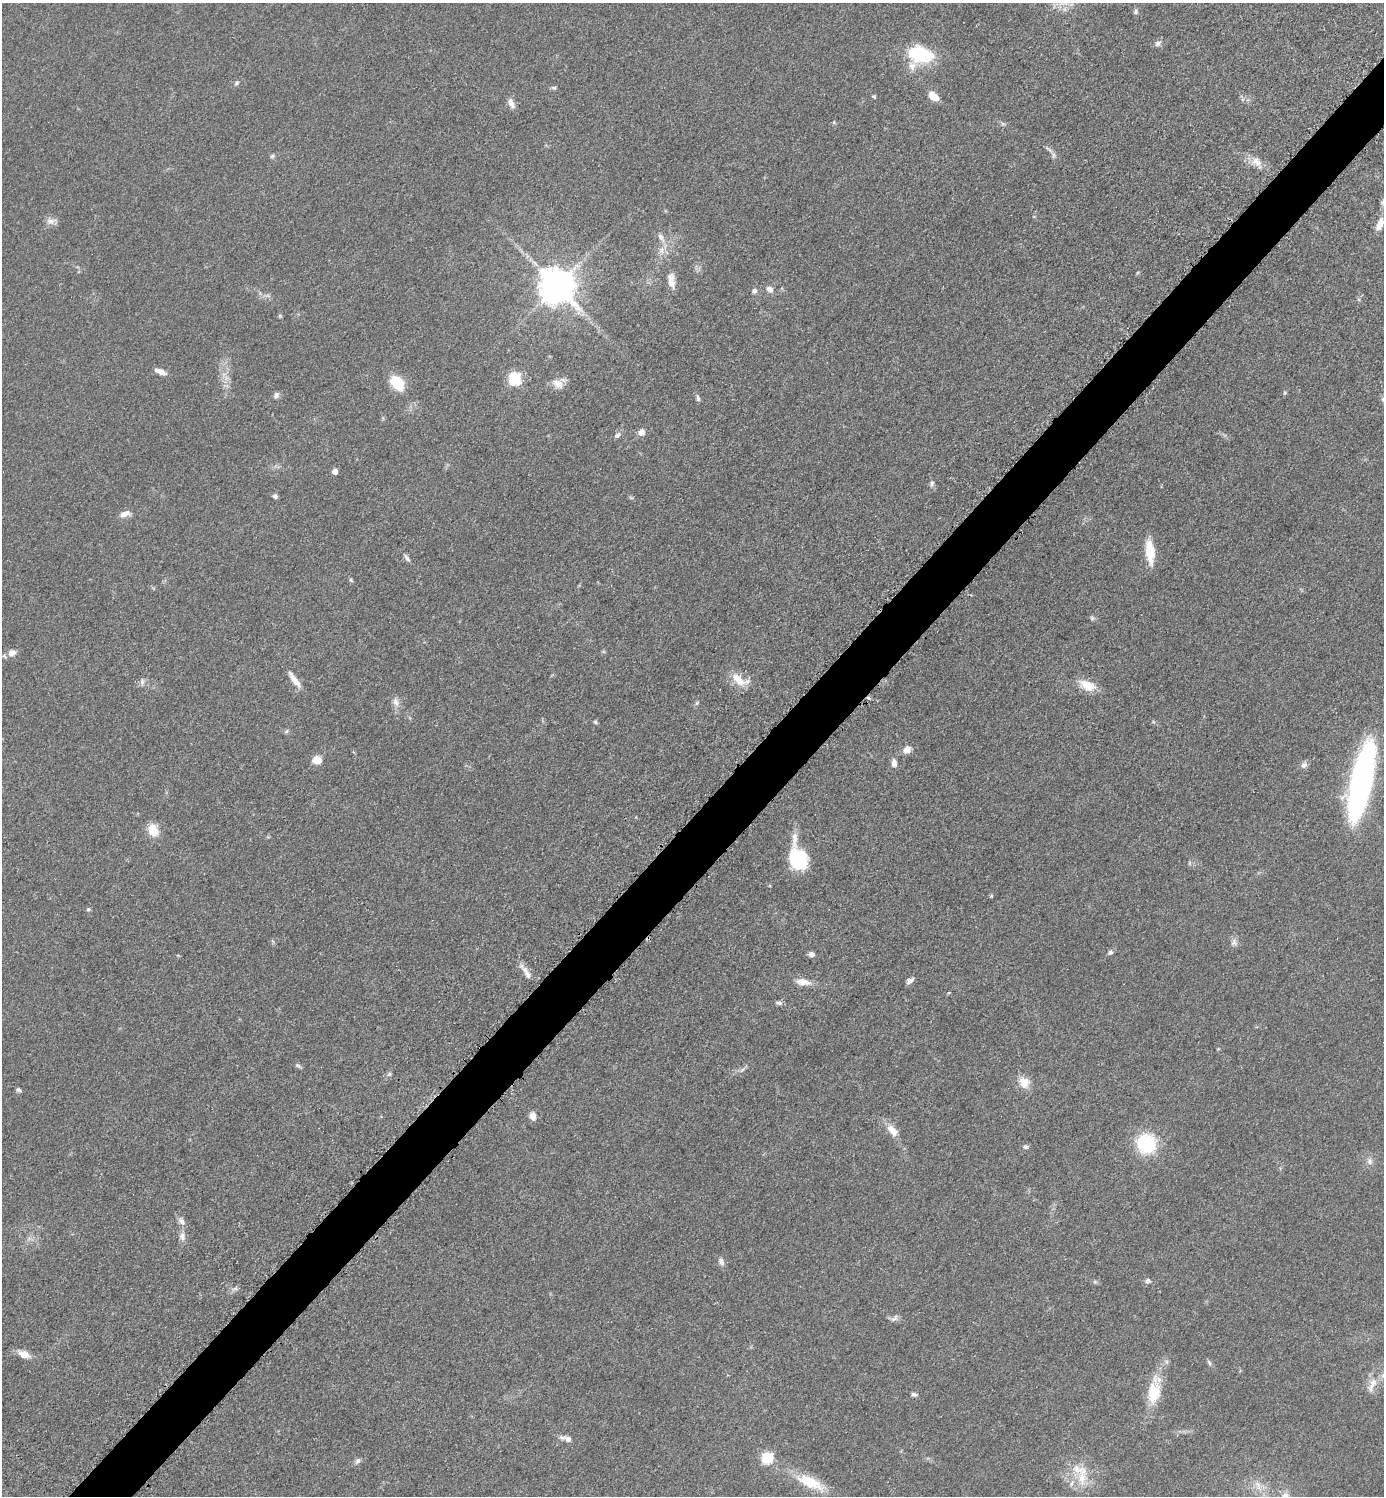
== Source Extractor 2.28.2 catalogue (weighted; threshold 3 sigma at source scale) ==
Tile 7 of 4 x 4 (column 3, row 2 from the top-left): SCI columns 2973-4354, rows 3005-4498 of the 6048 x 6047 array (HDU 1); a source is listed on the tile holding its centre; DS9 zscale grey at full resolution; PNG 1386 x 1498 px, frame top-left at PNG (2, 3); no overlay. Shown black and unused: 4% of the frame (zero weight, under 3 of 5 exposures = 4% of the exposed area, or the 3 px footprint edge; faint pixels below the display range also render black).
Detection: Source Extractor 2.28.2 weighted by HDU 2 'WHT'; one run over the whole footprint, this tile lists its part. Background 0.0493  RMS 0.0053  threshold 0.0237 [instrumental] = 3 sigma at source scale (4.5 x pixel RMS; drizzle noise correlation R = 1.50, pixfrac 1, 0.05/0.05 arcsec/px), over >= 5 px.
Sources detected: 102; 1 inside a brighter object's white glare — not listed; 6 inside a brighter listed object's ellipse — not listed separately; the other 95 listed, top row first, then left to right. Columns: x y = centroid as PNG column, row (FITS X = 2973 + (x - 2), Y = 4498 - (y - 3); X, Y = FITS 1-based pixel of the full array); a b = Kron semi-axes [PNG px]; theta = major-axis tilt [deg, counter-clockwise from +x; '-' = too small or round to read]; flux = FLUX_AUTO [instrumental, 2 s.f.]
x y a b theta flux
1135 12 8 5 84 1.1
1158 43 9 7 34 2
920 54 33 21 -21 25
236 83 6 5 - 1
554 88 8 5 -3 0.96
874 96 5 4 - 0.67
933 96 11 7 -40 5.9
511 103 15 7 -64 3.2
834 122 5 5 - 0.67
1003 124 6 4 -19 0.92
1049 150 14 3 -39 1.4
272 156 7 5 27 0.99
1256 162 15 11 -41 5.5
1383 202 8 7 - 1.4
50 221 13 8 -11 2.9
1380 224 15 7 66 5.6
661 237 14 7 -60 3.1
661 250 12 6 -85 3
672 283 10 8 -66 3.8
557 285 10 10 - 1400
770 289 9 7 -38 2.7
754 291 6 6 - 1.6
280 316 5 4 - 0.7
160 371 14 6 -19 3.4
515 379 6 6 - 62
397 383 14 10 -47 20
558 384 16 11 -38 5
1285 392 5 4 - 0.63
276 395 8 7 - 1.7
698 398 8 5 -81 1.3
641 432 7 6 - 3.7
617 435 11 6 34 1.7
335 471 5 4 - 4
932 483 7 6 - 1.4
275 496 6 5 - 1.4
631 498 6 4 -19 0.68
125 514 13 6 22 3.7
1150 552 26 9 -84 14
407 558 12 5 -52 1.6
351 580 6 4 -71 0.72
1092 618 6 6 - 0.96
12 653 10 8 16 3.7
738 679 24 10 -43 8.8
294 680 23 6 -54 5.5
142 681 8 6 71 1.6
1090 686 16 13 24 6.7
868 698 3 3 - 2.6
396 702 13 8 -71 3.2
697 703 7 4 71 0.81
595 722 6 4 -67 0.8
286 731 7 4 46 0.79
907 750 9 7 47 4
317 760 5 5 - 18
894 763 10 6 -81 2.8
1304 765 10 7 48 2
1361 783 71 17 79 170
153 830 15 11 -68 8.6
798 858 27 15 -75 32
991 896 5 4 - 0.57
88 909 6 4 66 0.83
1234 942 10 8 65 2.2
1110 952 7 6 - 1.3
811 954 6 5 - 2.3
525 970 22 6 -52 4.1
910 981 9 5 32 2.2
803 982 18 9 -8 5.1
779 1003 8 5 -14 1.5
298 1066 9 4 -25 1
742 1070 8 4 45 1.3
389 1074 7 4 45 0.95
1024 1082 15 13 -56 6.6
18 1090 7 5 -33 1.1
533 1116 10 7 -82 3.7
892 1130 17 10 -49 6.1
1146 1144 19 18 - 33
1025 1147 8 5 -9 1.3
1370 1161 10 7 -81 2.3
181 1221 12 7 -54 2.8
182 1236 12 8 -81 2.8
721 1261 11 8 -69 2.2
1148 1281 7 6 - 1.5
1095 1282 7 4 -18 0.9
235 1289 7 4 18 1.2
894 1318 12 6 43 1.8
24 1354 16 9 -24 5
1209 1363 10 4 -66 1.1
1372 1384 22 9 66 6.4
1154 1391 37 16 80 17
914 1394 7 5 -18 1.4
568 1439 12 8 -44 2.5
768 1458 6 6 - 49
357 1461 9 6 58 1.5
1082 1477 25 14 88 12
810 1482 41 14 -25 17
1258 1485 16 6 -66 4
Overlapping masked pixels (flux is a lower limit): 1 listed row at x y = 868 698
Isophote crosses this tile's border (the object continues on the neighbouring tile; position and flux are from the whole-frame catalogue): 1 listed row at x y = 1383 202